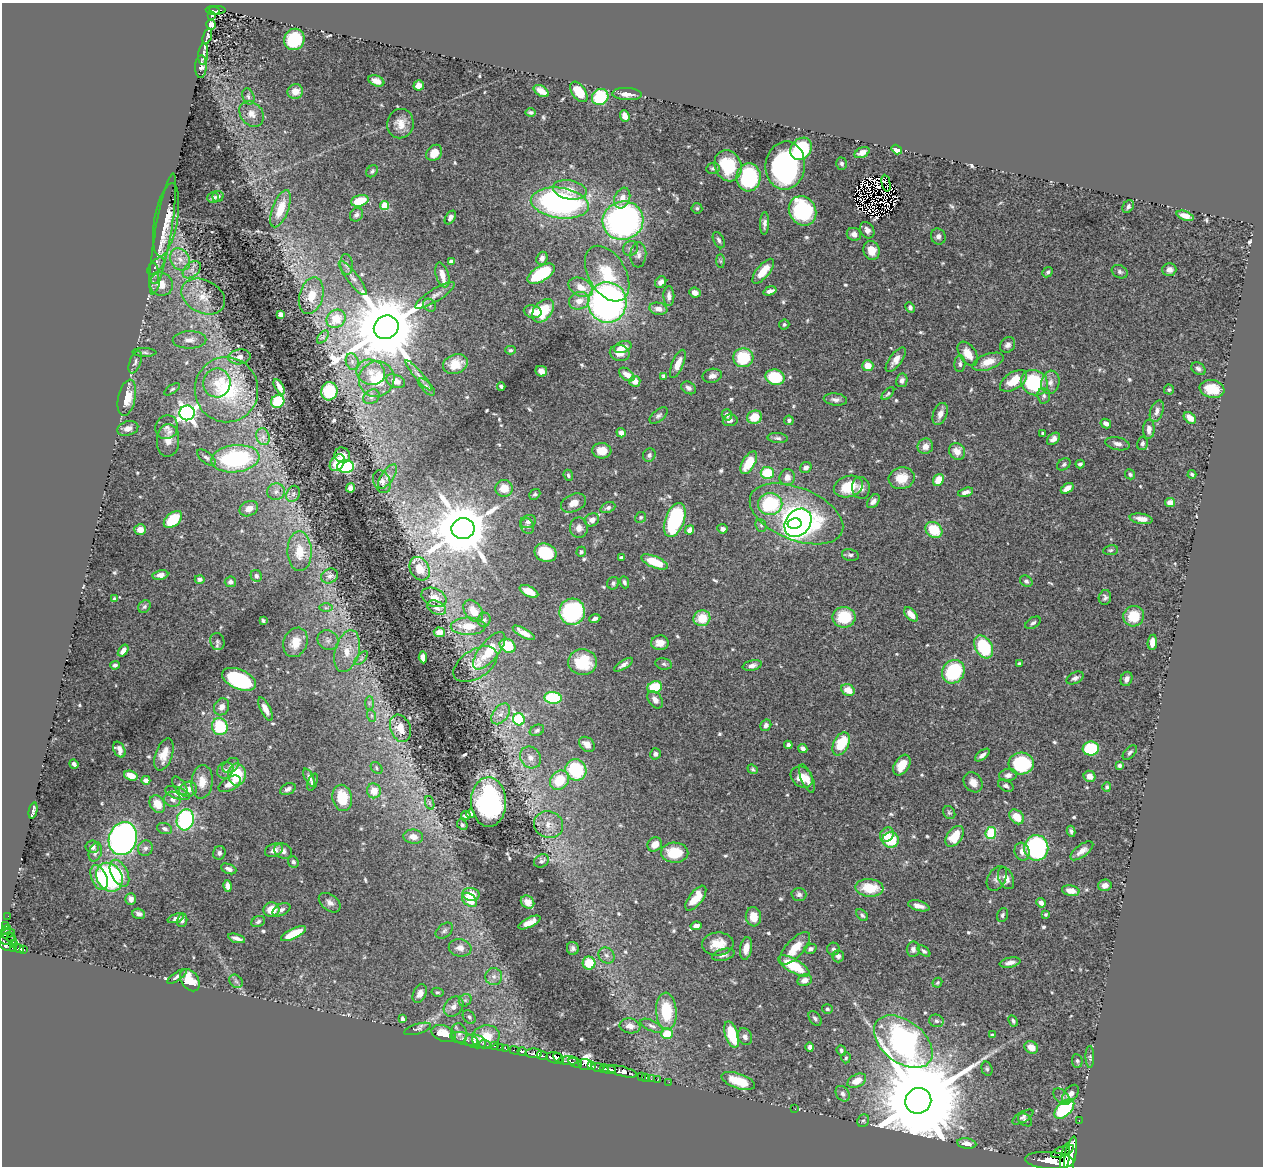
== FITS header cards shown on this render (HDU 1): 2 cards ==
NAXIS1  =                 1261
NAXIS2  =                 1164

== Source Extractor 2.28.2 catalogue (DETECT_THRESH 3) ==
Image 1261 x 1164 px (HDU 1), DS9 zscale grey, 1 PNG px = 1 image px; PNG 1265 x 1168 px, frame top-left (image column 1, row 1164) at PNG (2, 3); each listed source drawn as its Kron ellipse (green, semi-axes under 4 px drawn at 4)
Background 0.877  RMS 0.026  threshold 0.0792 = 3 sigma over >= 5 px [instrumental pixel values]
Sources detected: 636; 9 with non-positive FLUX_AUTO (blend fragments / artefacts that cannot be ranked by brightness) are neither listed nor drawn; of the other 627, the 500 brightest by FLUX_AUTO listed and drawn (127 fainter detections omitted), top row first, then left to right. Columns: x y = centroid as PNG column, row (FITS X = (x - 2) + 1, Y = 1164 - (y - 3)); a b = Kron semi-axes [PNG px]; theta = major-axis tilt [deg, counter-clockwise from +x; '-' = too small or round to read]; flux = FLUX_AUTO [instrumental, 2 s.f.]
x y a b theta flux
213 10 7 4 -9 66
217 10 8 3 0 44
212 16 3 3 - 11
211 25 5 4 - 20
207 36 8 3 71 3.7
294 39 11 10 - 91
203 54 11 5 84 5.7
201 67 11 5 88 8.1
376 81 8 5 -21 11
419 85 5 5 - 15
295 91 8 7 - 18
541 91 8 5 -31 19
579 92 11 6 -54 42
627 94 15 6 -4 13
248 96 8 6 -71 4.5
600 97 8 7 - 88
531 112 5 3 - 3.6
251 114 14 11 -51 15
625 116 6 4 -68 15
400 124 15 13 80 22
801 149 12 9 49 150
897 150 5 4 - 20
434 153 9 7 46 24
862 153 8 5 25 11
842 164 6 5 - 4.7
728 166 16 13 -67 75
785 166 24 19 85 330
713 168 7 5 9 3.7
372 171 6 5 - 4.4
749 177 14 12 84 130
886 183 8 2 -78 3.5
570 190 17 9 -11 24
218 196 5 5 - 4.1
213 198 6 5 - 4.8
622 198 11 7 69 14
360 201 9 5 16 50
560 203 29 15 -8 430
384 206 4 4 - 66
1128 206 7 5 58 5.2
697 208 5 5 - 3.2
281 209 19 8 69 44
802 211 15 13 -57 180
356 215 7 6 - 6.1
1185 216 9 4 -19 11
450 218 7 5 57 7.4
166 220 37 11 80 32
623 221 20 19 - 530
765 223 11 4 89 7.5
867 230 9 6 -58 8.8
163 234 61 8 80 39
854 234 7 6 - 8.3
938 236 8 7 - 7.2
719 240 8 5 -64 5
630 248 8 7 - 5.5
871 250 9 8 - 20
638 255 12 8 86 8.8
542 258 7 5 70 7.1
180 259 12 9 -57 17
721 261 7 4 -89 3.4
451 262 4 4 - 12
346 264 10 6 -85 6.5
156 266 10 5 45 5.1
192 270 10 7 41 10
1169 270 7 6 - 9.7
763 271 15 6 50 33
1048 272 6 4 42 4.9
1120 272 8 6 -30 5.2
154 273 11 5 -84 5
541 274 15 7 32 120
607 274 30 18 -60 68
442 275 13 6 -74 19
353 278 21 6 -52 11
661 282 6 5 - 9.9
161 284 12 11 - 25
581 287 13 8 -27 24
770 291 7 4 17 9.7
695 293 6 5 - 12
435 295 23 6 32 13
203 296 23 16 -27 38
311 296 18 12 74 34
669 296 10 5 -89 8.6
579 301 10 8 20 19
607 302 20 19 - 750
430 305 7 6 - 4.1
910 308 6 4 -62 5
658 309 9 6 -10 12
543 311 13 8 49 76
533 312 9 6 -11 19
280 314 4 4 - 7.1
336 319 10 8 40 45
784 324 5 5 - 3.5
386 327 12 11 - 24000
323 337 7 4 53 3.1
189 340 17 8 1 16
1008 345 8 7 - 8
623 347 9 5 17 18
511 350 5 4 - 3.2
144 352 12 4 -2 4.2
620 353 10 8 -12 16
968 354 13 8 -55 26
239 357 11 7 7 10
743 358 10 9 - 83
896 360 14 6 54 15
135 362 12 5 70 5.6
352 362 8 6 -72 6.7
988 362 16 7 20 26
455 364 13 9 19 32
678 364 15 6 68 17
960 364 8 5 87 4.4
868 366 5 5 - 24
1198 369 8 5 -33 6
541 371 6 5 - 10
371 372 14 12 -18 25
419 375 19 4 -49 8.3
627 375 9 5 -35 14
664 376 4 4 - 4.8
712 376 10 7 12 9.1
775 377 9 7 -14 100
377 379 18 17 - 68
902 380 7 6 - 7.1
396 381 10 6 -22 15
635 381 5 5 - 16
1013 381 15 8 34 30
1050 382 12 9 76 11
217 383 14 13 - 31
1034 383 14 12 -32 130
501 386 4 3 - 3.9
279 387 8 3 -59 8
427 387 11 5 -46 5.3
689 388 8 5 -33 6.4
172 389 9 4 34 3.3
1212 389 12 9 -10 35
226 390 32 31 - 190
1169 390 5 5 - 3.3
329 391 9 8 - 74
888 394 8 4 46 3.5
1044 396 7 6 - 4.5
371 397 9 7 33 6.1
127 398 18 8 77 37
835 399 11 6 -6 8
278 401 7 6 - 85
1157 411 11 6 71 8.7
187 413 7 7 - 900
940 414 11 7 70 12
727 415 6 5 - 8
659 416 11 5 41 5.3
755 417 7 6 - 36
1190 418 7 5 -39 16
730 420 7 5 11 6.4
789 420 5 4 - 4.8
1106 424 5 4 - 9.5
167 427 12 11 - 11
128 428 11 7 16 12
1149 429 9 6 87 10
621 433 5 4 - 10
1043 433 3 3 - 2.9
263 437 8 6 -70 7.6
778 438 10 5 -4 5
1053 439 7 5 41 11
168 440 16 11 87 22
1142 443 7 5 76 4.8
1118 444 12 6 -12 9.5
925 446 8 7 - 13
602 451 9 7 -5 23
957 451 9 8 - 18
342 455 8 7 - 12
649 455 7 6 - 5.1
206 458 11 5 -39 5.6
235 459 24 13 6 230
337 463 9 6 54 20
749 463 12 6 60 45
1064 464 7 5 35 3.9
1080 464 4 4 - 5
346 466 8 6 0 160
806 468 6 5 - 8.6
767 473 6 6 - 74
1130 474 5 5 - 3.6
1192 474 4 3 - 2.9
568 475 6 4 -68 3.4
388 476 14 6 57 9
787 477 8 7 - 13
902 478 13 11 12 34
938 480 6 5 - 26
382 482 12 8 -68 9.2
848 487 15 10 17 57
350 488 4 4 - 8
504 488 9 8 - 23
861 488 11 9 -82 11
1067 488 7 4 34 14
276 492 9 8 - 8.6
966 492 8 4 17 7.9
293 494 8 6 64 5.5
535 494 6 4 41 3.8
873 501 8 5 50 7.1
574 503 13 8 24 18
1170 503 5 4 - 17
770 504 12 11 - 140
608 508 8 5 22 6
249 509 9 7 24 14
796 514 49 26 -22 350
641 517 6 5 - 3.2
173 519 10 6 40 68
1141 519 12 5 -9 13
592 520 7 6 - 13
675 520 18 9 69 170
528 522 8 6 23 7.7
794 523 7 5 12 260
798 523 15 12 50 670
761 525 7 5 -67 3.6
527 526 8 6 -66 5.1
579 528 10 9 - 10
463 529 11 10 - 14000
722 529 5 4 - 7.1
140 530 6 5 - 18
690 530 5 4 - 8.8
934 530 9 7 -39 57
1110 550 7 5 7 3.3
300 551 20 12 -89 42
581 552 5 4 - 3.7
545 553 11 9 -21 85
850 555 8 5 -12 5
621 557 4 3 - 3.5
655 562 14 5 -22 58
420 569 12 9 -61 26
160 575 8 5 9 9.1
256 576 6 5 - 5.4
330 576 9 7 30 7.1
200 579 5 4 - 4.1
1026 581 6 5 - 5.1
230 582 6 5 - 6.9
624 582 6 4 -69 4.7
613 583 6 6 - 4.7
529 591 10 5 -25 24
434 597 13 9 -24 14
1105 597 7 6 - 5.6
115 599 4 3 - 3.5
144 606 7 5 45 4.5
326 608 7 4 -1 3.6
437 608 10 6 -28 7.3
473 611 12 8 -54 23
572 612 13 13 - 200
911 614 8 5 -45 20
1134 616 10 10 - 48
844 617 11 10 - 72
595 618 5 4 - 5.3
702 618 8 7 - 41
484 620 7 6 - 4.3
263 621 4 3 - 3.6
1033 623 8 5 32 4.4
468 626 17 8 0 37
439 632 5 4 - 14
524 633 12 4 -29 17
328 640 11 9 -32 9.9
217 641 9 7 -78 5.3
295 642 15 12 69 30
1152 642 7 4 83 13
660 643 9 7 3 16
508 646 8 6 -35 74
984 647 12 8 -60 120
123 651 7 4 53 10
347 651 21 12 74 33
489 651 22 9 51 57
423 657 6 4 -85 11
361 658 8 3 45 3.1
583 662 14 13 - 73
1019 663 3 3 - 2.9
475 664 24 14 32 23
664 664 8 5 -10 3.9
115 665 4 4 - 5
623 665 11 4 33 7.3
752 665 9 5 13 7.9
953 672 12 10 57 160
1075 678 9 5 25 6.8
239 679 18 9 -23 200
1127 679 7 5 69 8.4
655 687 7 6 - 73
848 690 7 5 -26 26
553 698 8 6 -4 120
655 700 9 6 -54 11
369 703 7 4 89 3.5
222 707 9 7 62 12
266 709 13 5 -63 14
501 714 12 7 53 11
372 716 6 4 -71 3.1
519 719 6 5 - 160
766 725 6 5 - 6.1
220 727 8 7 - 98
400 728 14 10 -69 21
537 730 7 5 27 4.5
587 744 8 6 -43 17
841 744 12 7 64 66
788 745 4 4 - 6.3
803 748 5 4 - 7.7
1091 749 8 7 - 100
119 750 8 5 -63 9.9
1130 753 9 5 48 4.4
655 754 6 5 - 5.9
164 755 17 8 71 24
982 755 8 4 38 8.5
531 757 11 10 - 15
74 764 5 3 - 5.5
1021 764 12 11 - 140
231 765 9 6 34 6.4
902 765 11 7 57 27
1119 765 3 3 - 4.2
376 768 7 5 -46 3.2
753 769 6 4 -38 3
225 770 8 7 - 7.5
576 770 11 10 - 130
237 775 11 9 88 67
1008 775 9 6 9 7.7
131 776 7 4 -18 22
1090 776 6 5 - 16
802 777 12 9 -40 23
309 778 10 4 -62 6
807 778 15 5 -67 15
146 780 4 4 - 8
559 780 10 8 48 61
202 782 17 10 85 25
312 782 9 4 68 4.6
973 782 11 8 -52 14
230 784 12 6 29 18
180 786 10 5 -55 5.7
1006 786 8 5 -30 4.9
1107 787 5 4 - 3.2
188 789 9 7 19 14
288 789 8 5 24 6.6
374 791 7 7 - 24
178 793 13 5 -19 20
342 798 13 9 -79 51
173 799 8 7 - 8
489 802 25 17 -88 260
430 803 7 4 -71 3.8
157 804 9 7 -57 30
33 811 8 3 78 4.9
949 813 7 5 -53 3.3
470 814 4 4 - 6.5
466 816 5 3 - 4.8
1017 817 8 6 -47 33
185 820 10 8 74 230
462 825 6 4 -46 2.9
549 825 15 13 -20 25
164 829 8 5 -20 5.4
1071 831 5 3 - 3.8
991 833 6 5 - 88
887 835 7 6 - 20
955 836 12 7 54 49
413 837 10 7 -8 14
123 839 17 14 71 670
891 840 8 7 - 61
655 844 8 6 42 16
92 847 6 6 - 7.2
145 848 8 7 - 6.4
1036 848 13 12 - 260
274 850 9 6 22 11
283 851 9 7 -28 7.6
1082 851 13 6 37 12
95 852 10 6 73 6.7
1022 852 9 7 -73 12
219 853 7 6 - 6
675 853 13 10 -1 57
541 861 8 6 33 5.5
293 862 6 5 - 3.6
229 869 8 4 -23 6.9
119 873 14 8 -63 29
109 877 15 12 -57 240
99 878 13 7 -66 24
997 878 13 9 59 9.8
1006 878 12 7 -65 14
1105 885 7 6 - 10
228 886 6 4 -77 9.9
869 888 14 8 -5 57
1071 891 9 5 -10 21
471 894 8 6 -8 33
799 894 7 6 - 5.4
696 898 15 6 52 37
131 899 6 5 - 12
470 900 8 6 -40 36
527 902 7 6 - 14
330 903 12 8 -37 9.3
1041 903 5 4 - 8.6
919 906 11 5 -15 11
271 910 8 7 - 30
281 910 9 5 27 6.3
139 914 6 5 - 5.8
1046 914 4 3 - 2.9
862 915 7 4 -45 4.2
1002 915 7 5 70 3.9
8 916 2 2 - 3.8
753 917 9 7 -82 28
176 918 8 4 19 6.2
182 920 7 5 79 5.9
258 922 7 5 27 5.1
529 922 12 5 26 16
6 925 3 2 - 15
696 926 5 4 - 10
6 930 5 3 - 58
444 931 10 6 39 5.9
7 934 8 4 11 120
293 934 13 5 26 53
236 938 9 3 -16 7.8
7 939 7 6 - 92
12 939 6 3 -58 79
4 944 8 5 -49 560
13 944 4 3 - 88
718 944 15 11 5 31
14 948 3 2 - 73
460 948 11 8 -8 13
573 948 6 6 - 5.6
746 948 11 6 81 17
795 948 20 8 48 34
19 949 5 3 - 180
23 949 3 3 - 40
810 949 6 5 - 4.5
833 949 6 6 - 5.6
913 949 8 6 82 7.5
924 951 7 4 -38 4.1
606 955 9 7 -45 7.9
723 955 11 5 15 8
838 956 6 6 - 7.4
589 963 6 6 - 49
1010 963 10 5 11 10
794 966 17 7 -29 70
177 977 11 4 34 5.5
494 977 8 8 - 9.2
190 980 12 8 -53 32
805 980 7 6 - 12
236 981 7 6 - 4.3
937 983 5 4 - 2.9
437 992 6 4 -10 3
420 994 10 6 64 14
465 1000 7 5 43 4.4
453 1007 11 8 48 13
827 1009 5 5 - 3.3
666 1011 18 10 -86 79
469 1017 8 5 -52 4.8
815 1018 8 5 -54 4.7
402 1019 4 3 - 6.6
936 1021 7 6 - 5.2
1013 1021 6 4 -63 3.6
630 1026 10 7 -9 13
652 1026 12 5 -25 6.7
418 1029 14 5 16 5.6
459 1033 10 7 -74 8.8
444 1034 13 8 -21 33
667 1034 6 5 - 46
732 1035 14 6 -72 74
992 1035 4 3 - 4.1
486 1037 14 11 13 40
745 1037 9 7 -64 8.3
464 1039 14 6 -13 7.9
475 1041 11 6 -12 13
903 1042 33 21 -38 670
485 1044 6 2 -19 14
495 1046 3 2 - 11
500 1047 3 2 - 6
810 1047 5 4 - 5.8
1031 1047 7 6 - 18
505 1048 4 3 - 25
514 1050 5 2 - 93
841 1050 5 4 - 3.7
522 1051 5 3 - 220
534 1053 8 5 -3 1400
542 1056 5 3 - 250
1090 1057 11 4 -89 3.8
555 1058 8 5 -13 2200
558 1058 6 3 -43 1200
846 1058 5 4 - 3.1
568 1061 10 4 1 540
1077 1061 7 5 -82 4
575 1063 7 4 -25 380
585 1064 7 5 -11 460
591 1066 3 3 - 110
597 1067 6 3 -11 110
604 1069 4 3 - 450
610 1069 6 3 -2 900
987 1069 7 5 -74 3.2
622 1071 15 5 -14 1400
641 1076 3 2 - 22
645 1077 3 2 - 9.2
651 1079 2 2 - 18
657 1080 2 2 - 8.6
738 1081 17 7 -18 42
857 1081 10 6 26 24
669 1082 2 2 - 11
843 1094 8 6 -53 6.4
1071 1094 10 6 51 11
1062 1097 10 6 -45 5.6
918 1101 13 12 - 57000
795 1109 2 2 - 7
1064 1109 12 7 44 150
1023 1117 12 5 30 4.9
1025 1120 8 5 -38 3.5
1079 1120 3 2 - 20
863 1121 6 5 - 3.3
967 1144 10 5 -7 12
1062 1151 12 4 21 1300
1070 1156 20 5 79 4300
1065 1157 14 3 81 2300
1050 1160 24 8 -3 4100
At the frame edge (FLAGS 8, measured only in part): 1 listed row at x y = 4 944
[127 fainter detections neither listed nor drawn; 9 non-positive-flux detections neither listed nor drawn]